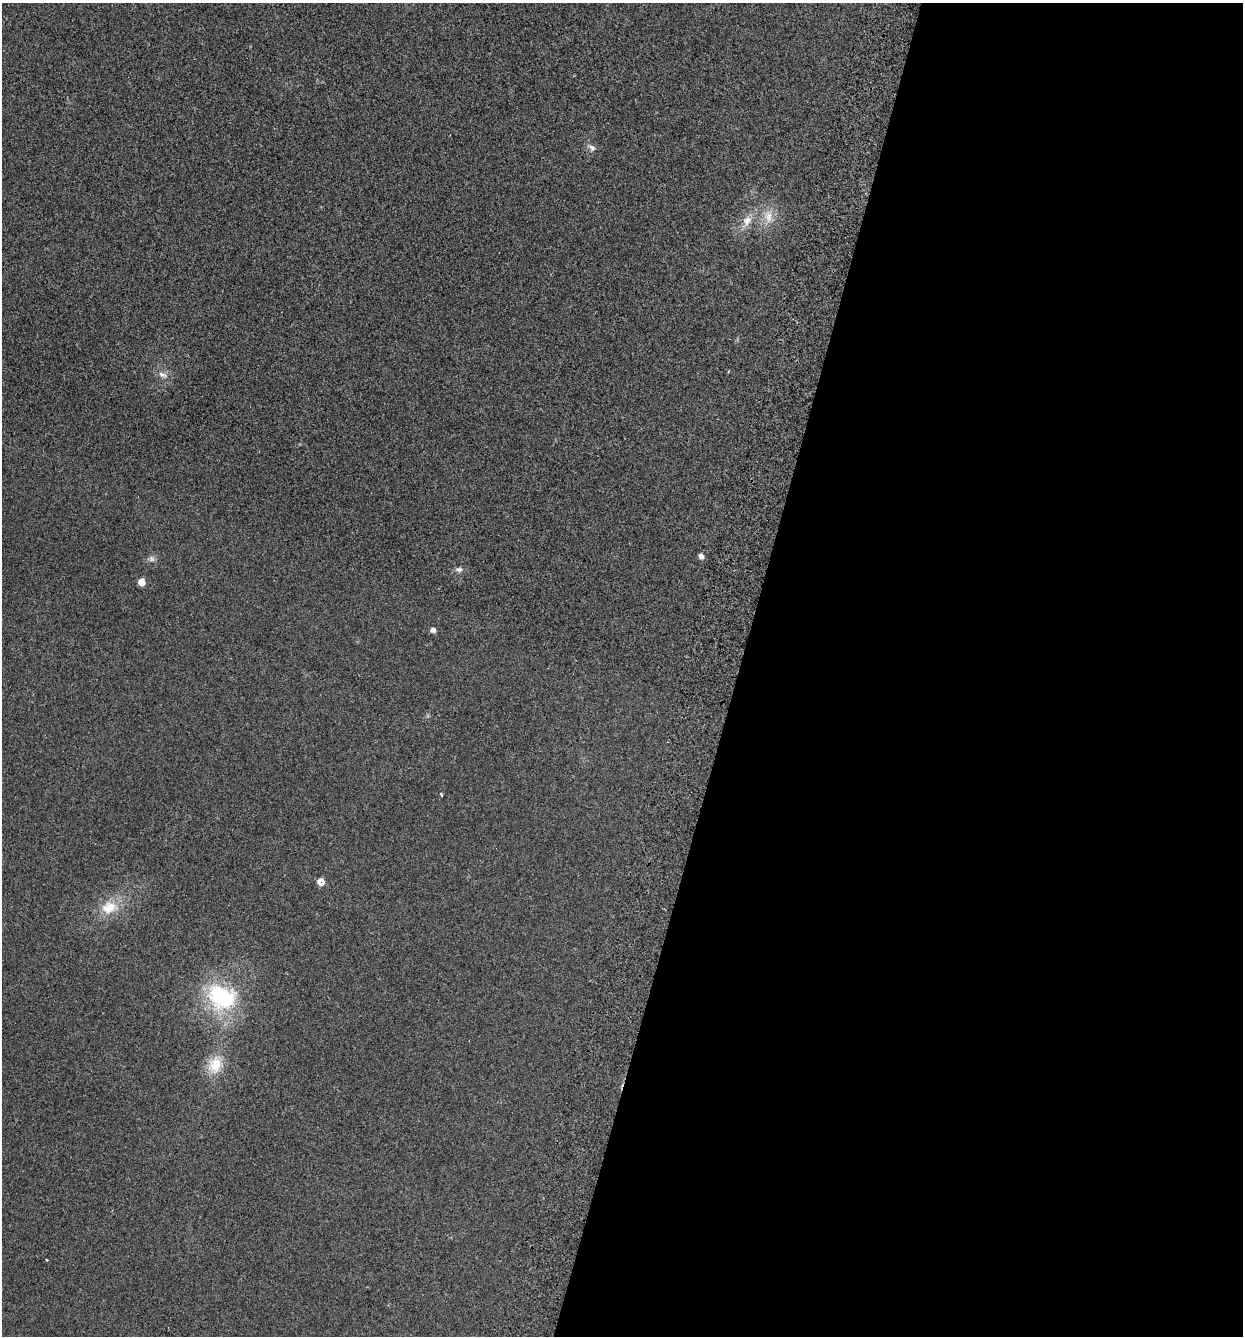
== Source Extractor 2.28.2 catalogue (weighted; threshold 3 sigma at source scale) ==
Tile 12 of 4 x 4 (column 4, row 3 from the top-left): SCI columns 3905-5145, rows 1337-2670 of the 5408 x 5362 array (HDU 1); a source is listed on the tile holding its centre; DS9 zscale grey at full resolution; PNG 1245 x 1338 px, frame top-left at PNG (2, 3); no overlay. Shown black and unused: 41% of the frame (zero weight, under 2 of 3 exposures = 3% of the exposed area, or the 3 px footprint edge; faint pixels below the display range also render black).
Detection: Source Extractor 2.28.2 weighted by HDU 2 'WHT'; one run over the whole footprint, this tile lists its part. Background 0.0559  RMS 0.0085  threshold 0.0384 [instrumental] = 3 sigma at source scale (4.5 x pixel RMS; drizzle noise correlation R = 1.50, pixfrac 1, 0.05/0.05 arcsec/px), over >= 5 px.
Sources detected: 15; all 15 listed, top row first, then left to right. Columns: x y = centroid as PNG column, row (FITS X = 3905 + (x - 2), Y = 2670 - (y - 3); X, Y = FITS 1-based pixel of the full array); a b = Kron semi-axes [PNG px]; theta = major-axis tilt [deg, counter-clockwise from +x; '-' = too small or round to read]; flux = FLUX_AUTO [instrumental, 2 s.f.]
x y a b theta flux
592 148 9 7 -51 3
768 216 19 11 -86 11
747 221 16 11 67 9.1
162 375 14 7 -18 4.6
701 556 6 5 - 3.8
151 559 8 8 - 3
459 569 10 6 2 2.8
141 582 6 5 - 7.8
433 630 5 5 - 3.4
441 794 5 3 - 1.1
320 882 7 6 - 6.7
109 907 24 18 12 20
221 997 36 28 -24 79
215 1065 24 19 74 20
46 1260 3 2 - 0.94
Overlapping masked pixels (flux is a lower limit): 1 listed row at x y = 320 882